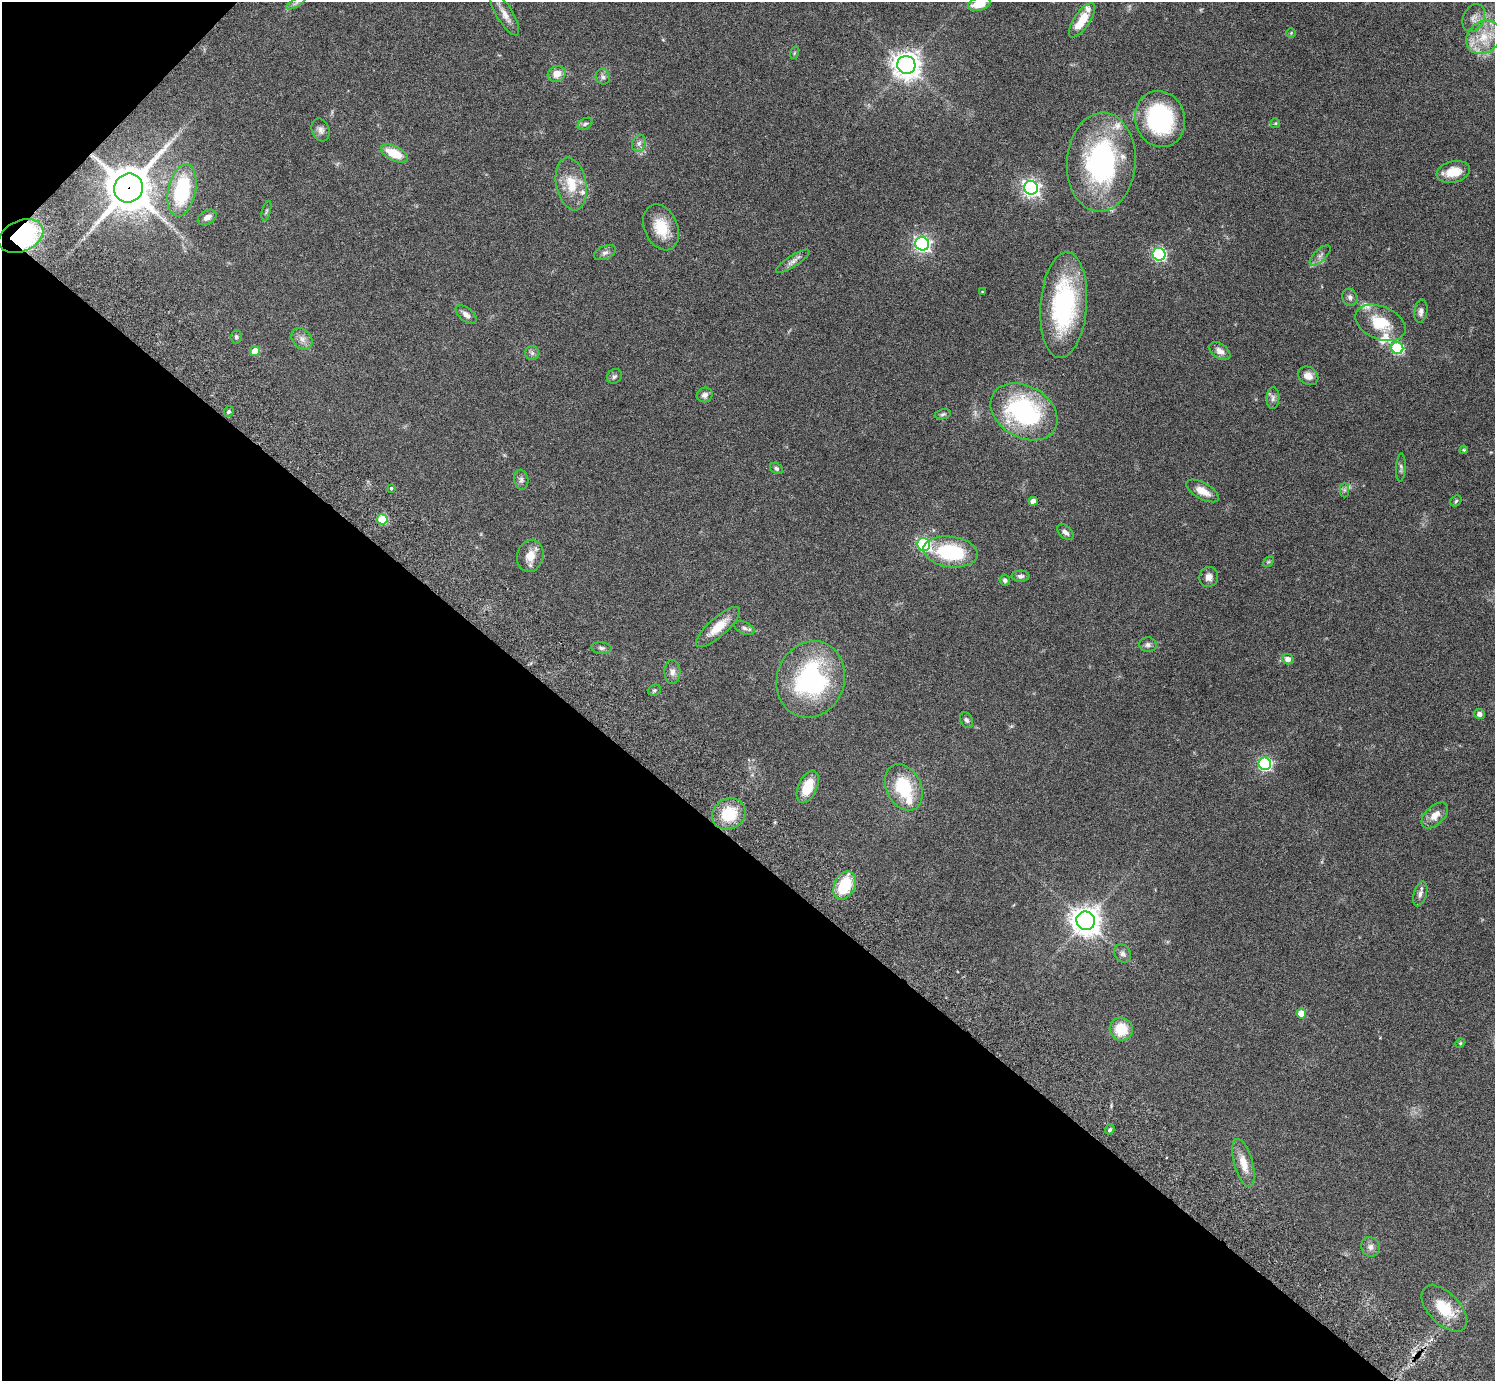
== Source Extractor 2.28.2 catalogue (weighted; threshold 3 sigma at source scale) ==
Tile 9 of 4 x 4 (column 1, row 3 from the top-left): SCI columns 46-1538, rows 1726-3104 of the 6060 x 6070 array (HDU 1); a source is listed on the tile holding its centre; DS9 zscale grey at full resolution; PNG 1497 x 1383 px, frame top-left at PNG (2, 2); each listed source drawn as its Kron ellipse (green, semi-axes under 4 px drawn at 4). Shown black and unused: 40% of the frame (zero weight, under 3 of 6 exposures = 3% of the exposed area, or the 3 px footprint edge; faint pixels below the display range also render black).
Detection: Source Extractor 2.28.2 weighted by HDU 2 'WHT'; one run over the whole footprint, this tile lists its part. Background 0.0834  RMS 0.0046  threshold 0.0187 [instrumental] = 3 sigma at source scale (4.09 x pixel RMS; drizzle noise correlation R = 1.36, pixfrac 0.8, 0.05/0.05 arcsec/px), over >= 5 px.
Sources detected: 104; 1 cosmic-ray / hot-pixel residue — neither listed nor drawn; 8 inside a brighter listed object's ellipse — not listed separately; the other 95 listed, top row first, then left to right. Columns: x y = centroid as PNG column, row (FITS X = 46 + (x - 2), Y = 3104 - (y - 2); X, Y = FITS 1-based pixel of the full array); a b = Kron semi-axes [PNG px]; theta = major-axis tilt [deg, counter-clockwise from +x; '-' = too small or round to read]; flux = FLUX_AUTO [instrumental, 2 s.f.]
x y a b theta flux
296 3 11 4 29 1.3
979 4 12 6 16 7.8
505 14 24 8 -58 3.7
1474 18 14 10 63 2.8
1082 20 20 7 56 9.7
1291 33 5 4 - 0.43
1484 37 18 15 40 9.8
794 53 6 4 71 0.56
906 65 9 9 - 430
557 74 9 7 22 4.3
603 77 8 7 - 1.2
1160 119 28 24 -74 45
1275 123 5 4 - 0.51
585 124 8 5 31 0.97
321 130 12 8 -69 1.9
639 143 9 6 74 1.5
394 153 14 7 -27 9.9
1101 162 50 34 86 72
1453 172 17 10 12 7.3
571 184 27 15 -79 11
129 188 15 14 - 1400
1031 188 7 6 - 160
182 190 26 13 78 30
266 211 10 3 75 0.66
207 217 10 6 28 2.3
661 227 24 16 -66 11
21 236 23 15 23 58
922 244 7 6 - 120
605 253 12 6 23 1.6
1159 254 6 6 - 70
1320 255 13 6 44 1.7
793 261 19 5 33 2.2
982 292 3 2 - 0.29
1350 297 8 7 - 1.4
1064 305 53 23 86 54
1421 311 12 6 81 2
466 315 12 6 -40 2.2
1380 323 26 16 -23 14
236 337 6 5 - 0.9
302 339 12 9 -46 2.6
1397 348 6 6 - 41
255 351 5 5 - 7.3
1220 351 12 7 -36 2.7
532 353 7 7 - 1.1
614 376 8 6 43 1
1308 376 11 8 -33 3.5
705 395 8 7 - 1.7
1273 398 11 6 89 1.6
229 412 5 5 - 0.69
1024 412 36 25 -31 64
943 414 8 5 11 0.85
1464 450 4 4 - 0.42
776 468 7 5 -34 0.83
1401 468 14 5 88 1.1
521 480 10 7 -79 1.4
391 488 4 4 - 0.52
1344 490 7 4 90 0.87
1203 491 18 8 -29 4.8
1033 501 4 4 - 2.5
1456 501 6 5 - 0.64
382 519 5 5 - 17
1065 532 10 6 -42 1.6
924 544 6 6 - 67
951 552 27 15 -7 28
530 556 16 13 75 5.3
1268 562 6 4 43 0.57
1020 576 9 5 0 1.2
1209 577 10 9 - 2.5
1005 580 5 5 - 0.93
718 627 28 9 42 7.7
744 628 11 6 -23 1.3
1148 645 9 7 -9 1.3
601 648 10 5 -6 1.1
1288 659 6 5 - 2.3
672 672 12 8 -90 2.1
811 679 39 34 70 61
654 690 7 5 20 0.8
1480 714 5 5 - 1.9
967 720 8 6 -63 1.1
1265 764 6 6 - 70
808 787 17 9 66 9.7
904 787 24 17 -64 20
729 814 17 15 30 15
1435 815 16 9 44 4.3
845 885 15 10 63 18
1420 894 13 6 73 1.9
1086 921 9 9 - 520
1123 953 10 8 -53 1.5
1301 1013 5 5 - 7.7
1121 1029 11 11 - 11
1460 1043 5 4 - 0.47
1110 1129 5 4 - 0.8
1243 1163 25 9 -75 6.1
1370 1247 10 9 - 2.1
1444 1309 28 15 -46 13
Overlapping masked pixels (flux is a lower limit): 2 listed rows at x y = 129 188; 21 236
Isophote crosses this tile's border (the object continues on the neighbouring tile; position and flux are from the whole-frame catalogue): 1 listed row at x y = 979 4